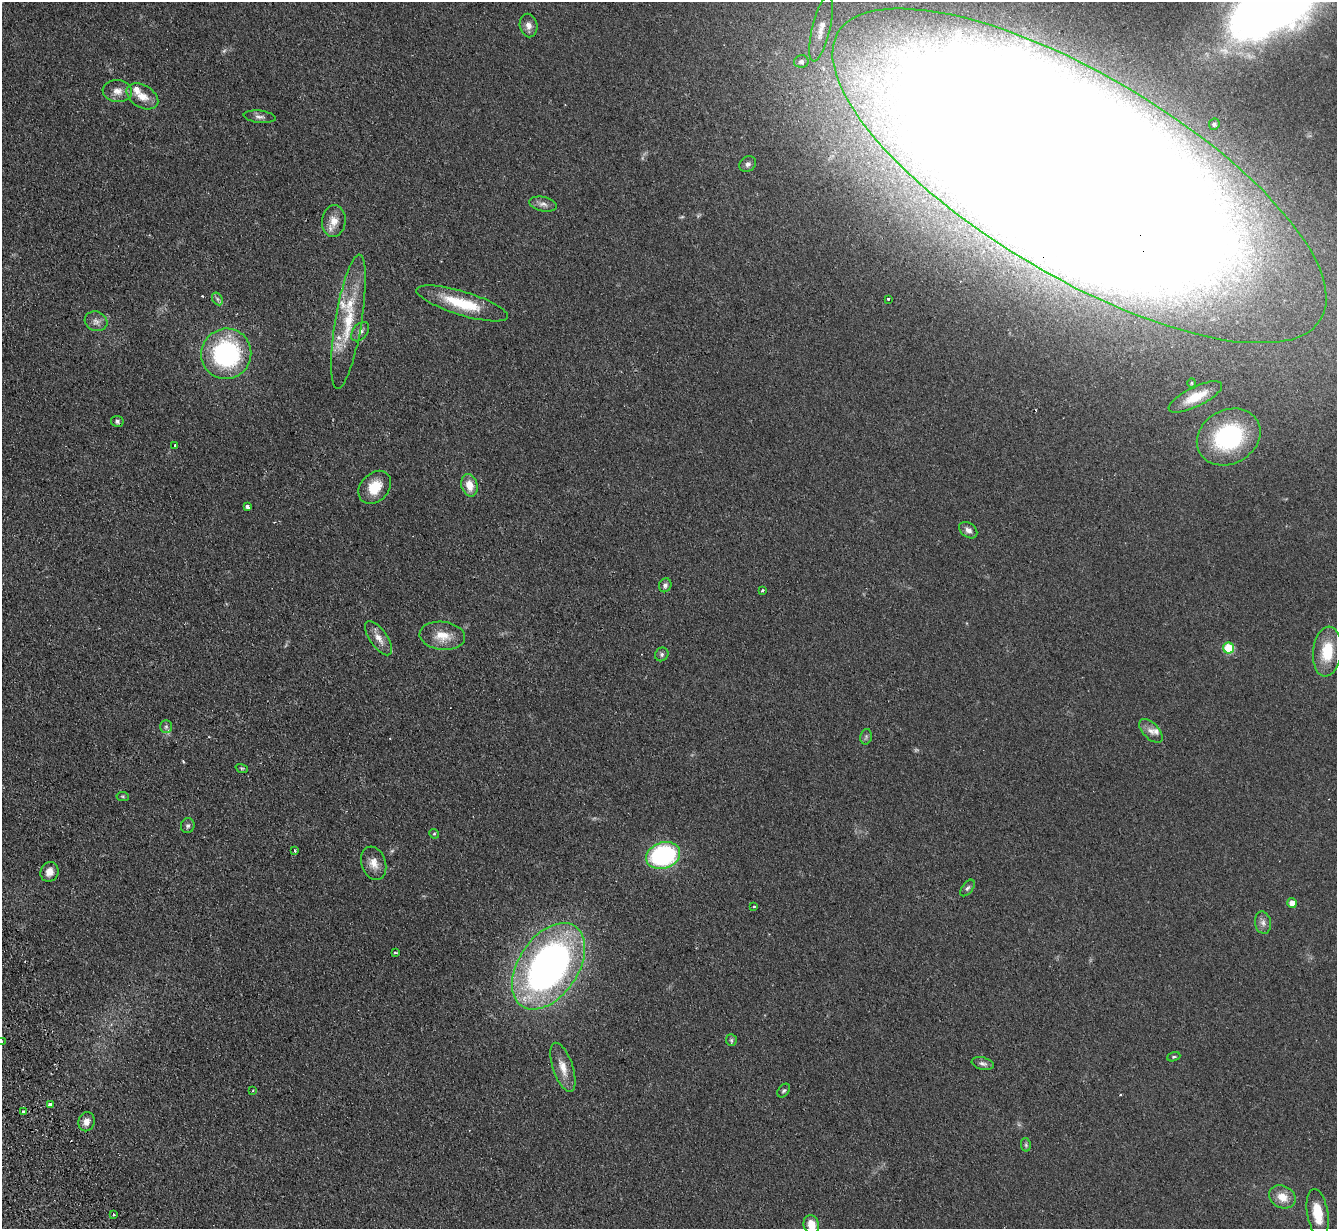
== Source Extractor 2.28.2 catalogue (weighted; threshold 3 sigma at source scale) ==
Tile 7 of 4 x 4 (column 3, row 2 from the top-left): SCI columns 2721-4055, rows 2613-3839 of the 5439 x 5351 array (HDU 1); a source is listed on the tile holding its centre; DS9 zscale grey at full resolution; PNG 1339 x 1231 px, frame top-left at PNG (2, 2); each listed source drawn as its Kron ellipse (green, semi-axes under 4 px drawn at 4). Shown black and unused: <1% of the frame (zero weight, under 2 of 3 exposures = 3% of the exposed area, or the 3 px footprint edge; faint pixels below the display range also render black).
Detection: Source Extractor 2.28.2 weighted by HDU 2 'WHT'; one run over the whole footprint, this tile lists its part. Background 0.0751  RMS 0.0075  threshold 0.0339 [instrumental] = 3 sigma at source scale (4.5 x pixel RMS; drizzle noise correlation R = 1.50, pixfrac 1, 0.05/0.05 arcsec/px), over >= 5 px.
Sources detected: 77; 2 too faint to see at this stretch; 2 inside a brighter object's white glare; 2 cosmic-ray / hot-pixel residue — neither listed nor drawn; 5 inside a brighter listed object's ellipse — not listed separately; the other 66 listed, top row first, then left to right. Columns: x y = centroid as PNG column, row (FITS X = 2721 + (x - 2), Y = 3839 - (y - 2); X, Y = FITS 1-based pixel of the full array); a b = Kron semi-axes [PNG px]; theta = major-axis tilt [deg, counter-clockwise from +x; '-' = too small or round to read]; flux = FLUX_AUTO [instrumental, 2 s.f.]
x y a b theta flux
528 25 12 8 -79 4.8
821 28 34 9 76 12
801 61 7 6 - 2.3
117 91 15 11 -8 6.8
142 96 17 11 -31 9.7
260 117 16 6 -6 3
1214 124 6 5 - 1.6
748 164 9 7 38 2.3
1079 176 281 100 -31 5600
543 204 14 7 -11 3.9
334 221 16 11 84 9.1
217 299 7 5 -60 1.7
888 299 3 3 - 2.2
462 303 48 12 -17 32
96 321 11 9 -19 4.3
348 322 68 13 81 36
360 332 11 7 51 3.5
226 354 25 25 - 110
1192 383 5 4 - 0.84
1195 397 29 9 26 17
117 421 6 5 - 1.8
1229 437 33 27 29 78
175 445 2 2 - 0.66
469 485 11 8 -75 9.2
375 487 18 14 46 17
247 507 4 3 - 3.1
968 530 10 7 -38 3.7
665 585 7 6 - 2.3
762 590 3 3 - 1.1
442 636 23 14 -6 14
379 638 20 8 -55 7.1
1229 648 5 5 - 33
1327 652 25 14 84 25
662 654 7 6 - 1.9
166 727 6 5 - 1.5
1151 731 15 7 -46 4.7
866 737 8 5 77 1.5
242 768 6 4 -19 1
123 796 6 4 -7 1.1
188 826 7 6 - 1.9
434 834 5 4 - 1
295 851 3 2 - 1
663 855 17 13 18 100
374 863 17 12 -71 7.9
49 872 10 8 64 6.1
967 888 10 5 52 1.8
1292 903 5 5 - 6.8
754 907 3 3 - 1.9
1263 923 11 8 -80 3.8
395 952 3 2 - 0.83
548 966 48 30 56 340
731 1040 6 5 - 1.4
2 1041 3 3 - 0.92
1174 1057 7 4 19 1.1
983 1064 11 6 -13 2.5
563 1067 26 10 -71 10
253 1091 4 3 - 0.81
784 1091 8 5 49 1.5
50 1104 3 3 - 12
23 1112 3 3 - 4.7
86 1122 10 8 71 4.9
1026 1145 7 5 -79 1.3
1282 1197 14 11 -25 9.7
1318 1213 25 10 -80 16
113 1215 3 2 - 1.3
811 1225 9 7 -73 8.8
Overlapping masked pixels (flux is a lower limit): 1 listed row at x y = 1079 176
Isophote crosses this tile's border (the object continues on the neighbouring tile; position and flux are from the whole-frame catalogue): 3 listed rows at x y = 1079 176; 2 1041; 811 1225